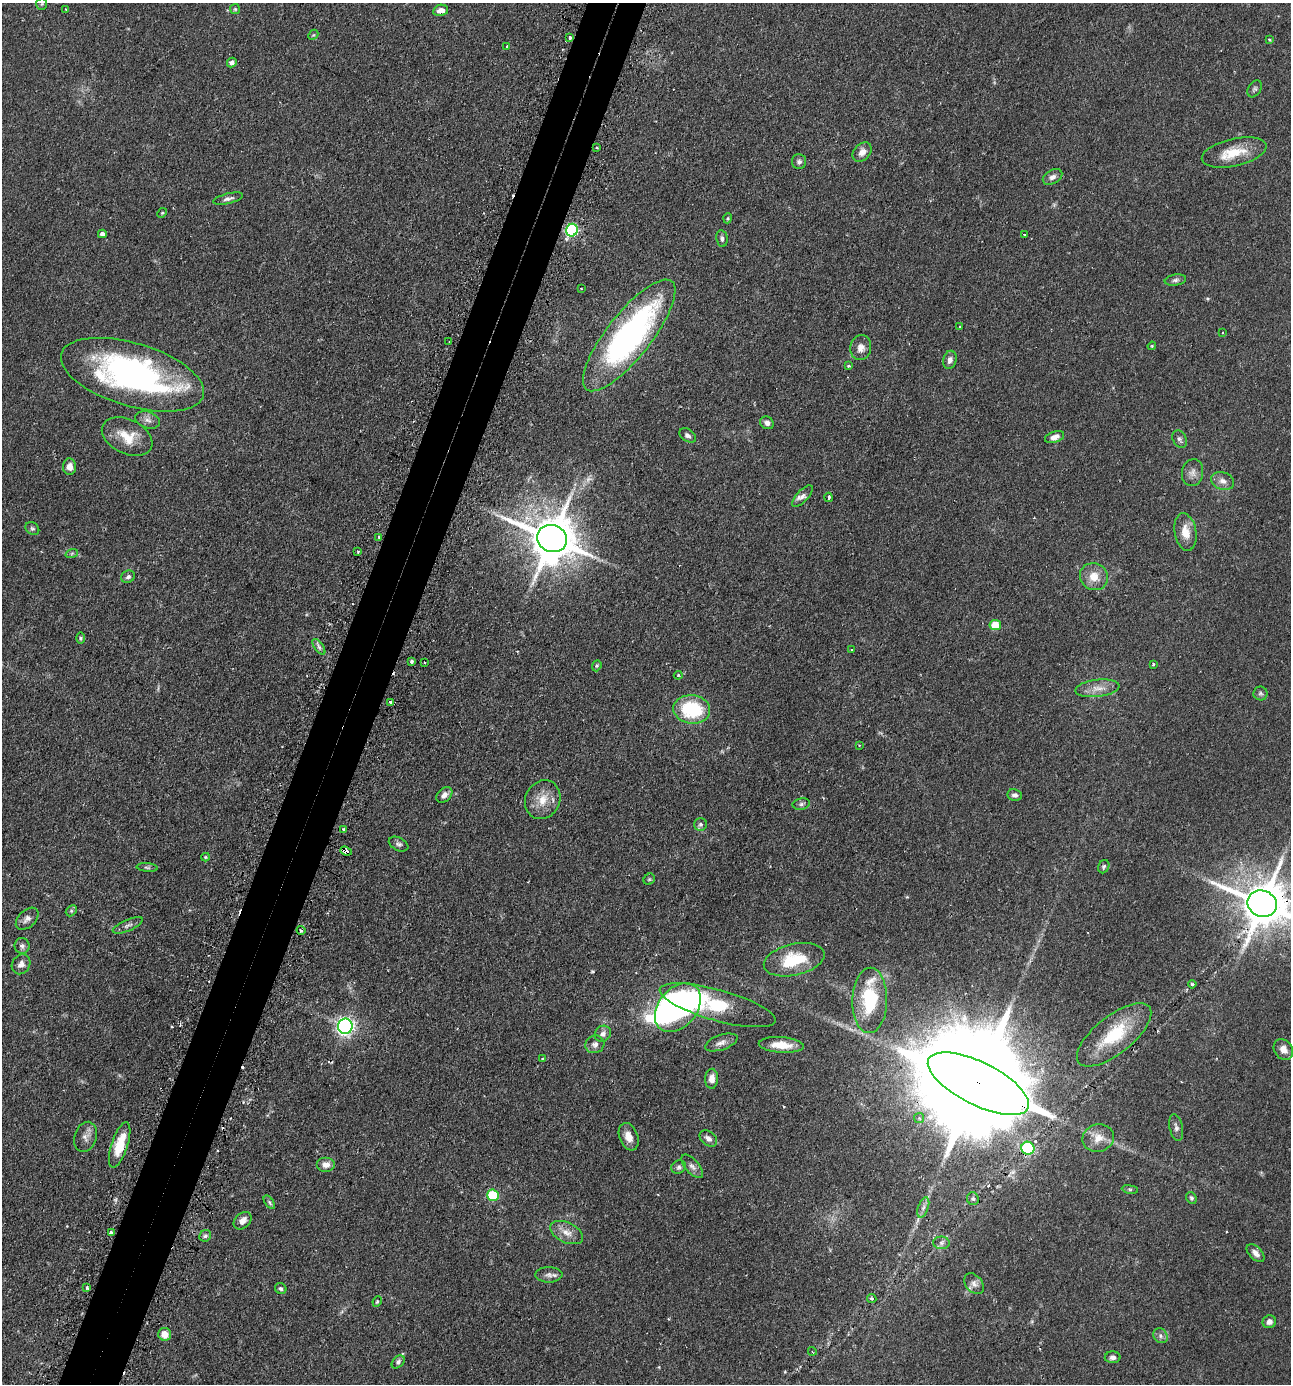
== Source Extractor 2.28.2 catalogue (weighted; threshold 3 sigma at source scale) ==
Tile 7 of 4 x 4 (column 3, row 2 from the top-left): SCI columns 2748-4036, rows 2806-4187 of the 5630 x 5612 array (HDU 1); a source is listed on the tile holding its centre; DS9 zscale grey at full resolution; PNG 1293 x 1386 px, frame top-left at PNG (2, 3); each listed source drawn as its Kron ellipse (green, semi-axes under 4 px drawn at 4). Shown black and unused: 5% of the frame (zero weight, under 2 of 3 exposures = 4% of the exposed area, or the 3 px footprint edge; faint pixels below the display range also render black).
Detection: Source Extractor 2.28.2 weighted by HDU 2 'WHT'; one run over the whole footprint, this tile lists its part. Background 0.152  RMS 0.0074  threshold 0.0331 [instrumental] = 3 sigma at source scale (4.5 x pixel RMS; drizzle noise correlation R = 1.50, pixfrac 1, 0.05/0.05 arcsec/px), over >= 5 px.
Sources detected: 148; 2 too faint to see at this stretch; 3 inside a brighter object's white glare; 7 cosmic-ray / hot-pixel residue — neither listed nor drawn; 1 inside a brighter listed object's ellipse — not listed separately; the other 135 listed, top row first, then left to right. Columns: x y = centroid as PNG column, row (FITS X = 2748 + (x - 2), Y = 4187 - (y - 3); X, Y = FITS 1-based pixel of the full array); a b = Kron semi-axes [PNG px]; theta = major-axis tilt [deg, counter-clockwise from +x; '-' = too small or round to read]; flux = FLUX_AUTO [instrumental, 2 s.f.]
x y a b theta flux
42 4 6 5 - 1.3
66 9 3 2 - 1.1
235 9 5 5 - 1
441 10 8 5 12 4.6
313 35 6 4 43 0.83
570 37 3 3 - 1.7
1269 40 4 3 - 0.96
507 46 3 3 - 1.8
232 63 5 4 - 2.1
1255 89 9 6 58 1.6
597 148 3 2 - 0.7
862 152 11 8 47 4.7
1234 152 33 13 13 18
799 162 7 7 - 2
1053 177 10 7 29 3.1
228 199 15 5 13 2.7
162 213 5 4 - 0.79
728 218 5 3 - 0.72
572 230 6 5 - 110
102 234 4 4 - 2.2
1024 235 3 2 - 0.89
722 238 8 5 -80 1.9
1175 280 11 5 9 2.1
581 289 3 2 - 0.51
960 326 3 3 - 1.5
1222 333 4 3 - 0.59
629 335 69 22 52 200
449 342 2 2 - 0.63
1152 346 4 4 - 0.65
861 348 12 10 79 5.1
950 360 9 6 75 3.1
849 366 3 3 - 1.3
132 375 74 31 -17 210
148 420 12 8 -19 3.9
767 423 7 6 - 2.8
688 435 9 6 -34 2.4
127 437 27 17 -26 17
1054 437 10 5 20 4.1
1180 439 9 6 -61 2.1
70 467 8 6 89 4.8
1192 473 13 10 80 4.3
1223 481 12 8 -20 4.3
802 496 14 5 47 3.5
828 497 4 3 - 2
32 529 7 6 - 1.4
1185 532 19 11 -79 9.4
379 537 4 3 - 1.6
552 538 15 13 -25 3000
358 552 3 2 - 1.1
72 553 6 4 19 1.1
128 577 7 6 - 1.9
1094 577 14 13 - 10
995 625 5 5 - 18
80 638 6 4 -89 1.1
319 647 9 4 -55 2.1
852 650 3 3 - 0.74
412 662 4 3 - 2.2
425 663 3 2 - 0.74
1153 664 3 3 - 0.87
597 666 6 4 69 0.96
678 675 4 4 - 0.97
1097 688 22 8 7 7.9
1260 693 7 7 - 1.7
391 702 3 3 - 3.2
692 709 18 14 -6 46
859 745 4 3 - 0.66
444 795 9 6 42 3.3
1015 795 7 5 -8 2.4
543 800 20 17 63 13
801 804 9 6 10 1.7
700 824 6 6 - 1.7
344 830 3 3 - 2.5
399 844 10 6 -25 2.1
346 851 6 4 -20 3.5
205 857 4 4 - 0.79
147 867 10 4 -5 1.5
1104 867 7 5 65 1.4
649 879 6 5 - 1.1
1262 904 15 13 -22 3000
71 911 6 4 46 1.2
27 919 13 8 44 3.8
128 925 16 5 23 2.9
301 931 4 4 - 1.1
22 946 8 7 - 2.3
794 960 31 15 13 29
21 964 10 9 - 4
1192 984 4 4 - 0.99
870 1000 33 17 89 41
718 1005 60 15 -16 67
678 1008 28 19 51 160
345 1026 7 7 - 240
603 1034 8 7 - 3.6
1114 1035 45 19 39 38
721 1042 17 7 19 4.1
595 1044 10 8 26 3.2
781 1045 22 8 -4 12
1283 1049 11 9 -54 5.3
542 1059 3 2 - 0.8
712 1079 10 6 87 5.4
978 1084 55 21 -26 37000
919 1118 5 5 - 1.3
1176 1127 13 6 -79 2.8
85 1137 15 11 72 4.8
629 1137 14 9 -69 7
708 1138 10 7 -39 3.5
1098 1138 16 13 13 9.2
120 1145 23 8 72 17
1028 1148 7 6 - 52
326 1164 9 7 0 4.9
692 1166 14 7 -49 3.3
679 1167 8 6 32 1.9
1130 1189 8 4 -8 1.2
493 1195 6 5 - 37
1191 1198 6 5 - 1.3
973 1199 6 6 - 1.9
269 1202 8 4 -55 1.2
923 1207 10 5 71 2.6
242 1221 10 7 44 4.9
111 1233 4 3 - 3.2
567 1233 17 10 -26 7.1
205 1236 6 5 - 1.8
941 1243 8 6 -1 2.2
1255 1253 11 6 -44 3.7
549 1275 13 7 1 3.5
974 1284 11 8 -50 3.6
87 1288 3 3 - 4.9
281 1288 6 5 - 1.4
872 1299 5 4 - 1
377 1301 5 3 - 0.92
1269 1322 7 6 - 3.1
165 1334 6 6 - 8.9
1160 1336 8 6 -50 2.3
812 1351 4 3 - 0.87
1113 1357 8 6 1 2.5
398 1362 7 5 46 2
Overlapping masked pixels (flux is a lower limit): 7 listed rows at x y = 570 37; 572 230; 629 335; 346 851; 1262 904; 978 1084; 1028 1148
Isophote crosses this tile's border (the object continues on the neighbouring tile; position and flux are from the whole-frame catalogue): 2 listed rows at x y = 1262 904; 1283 1049